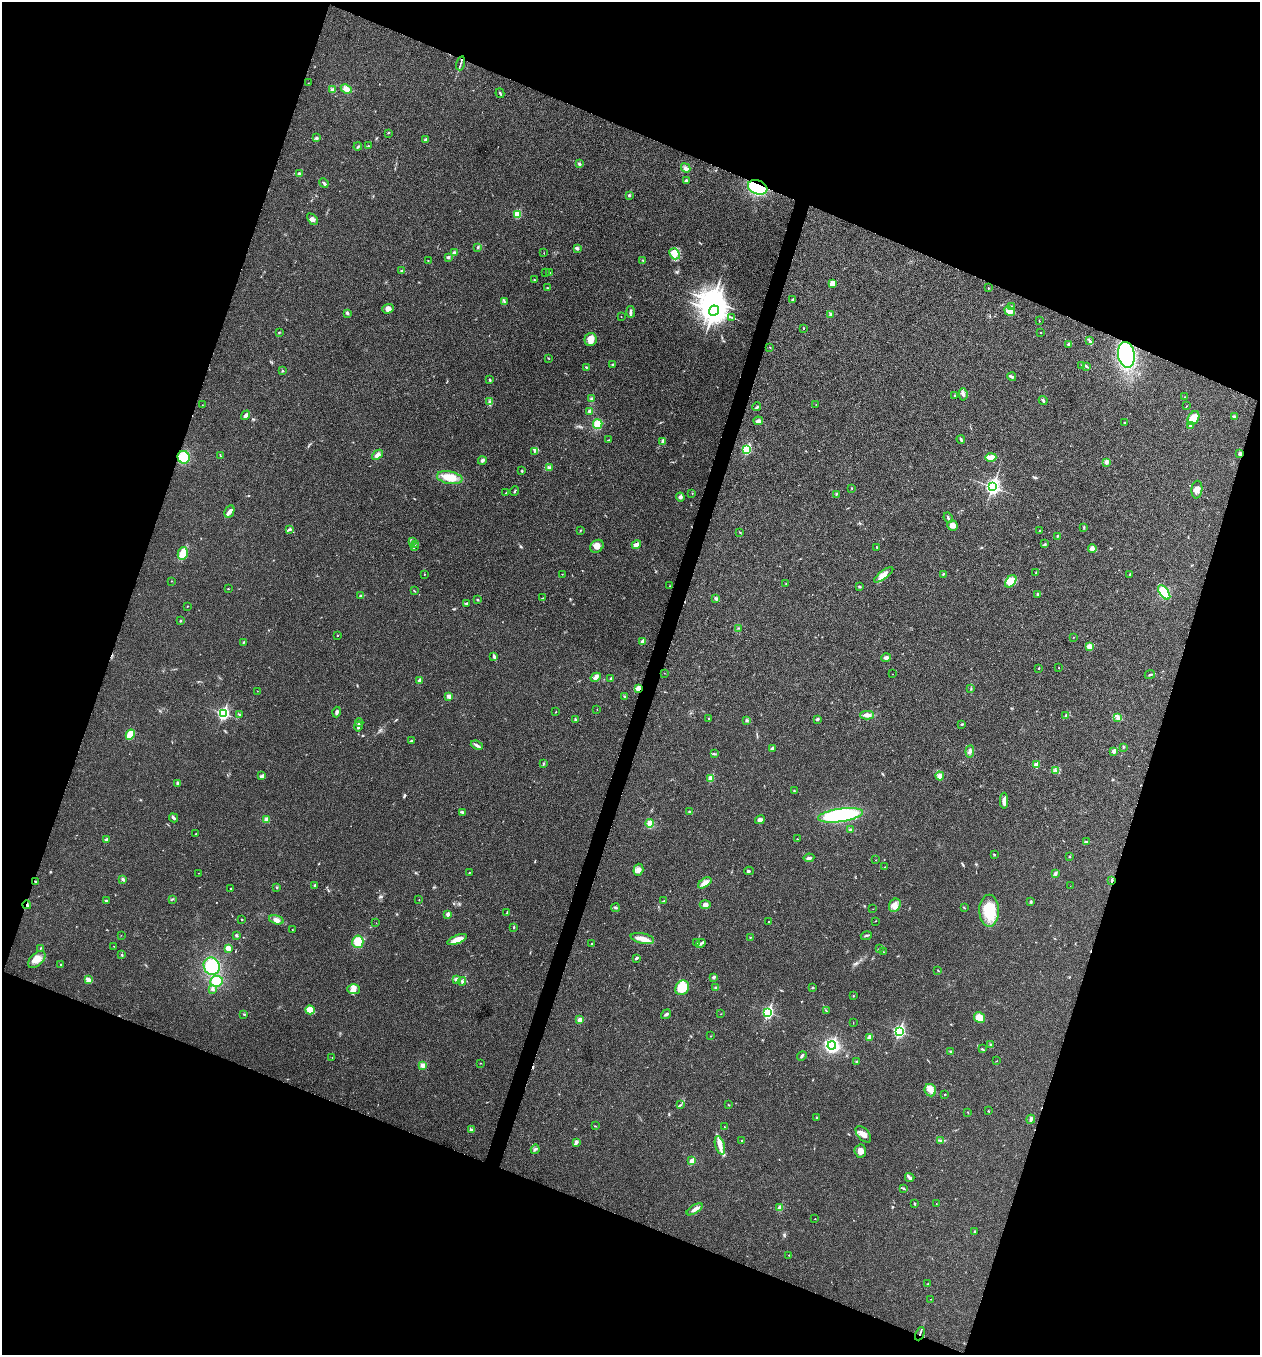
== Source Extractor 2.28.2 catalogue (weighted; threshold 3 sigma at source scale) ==
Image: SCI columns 136-5164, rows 6-5414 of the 5430 x 5416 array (HDU 1 of 3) = the unmasked area's bounding box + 8 px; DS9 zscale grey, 4 x 4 block average (1 PNG px = mean of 4 x 4 image px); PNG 1262 x 1357 px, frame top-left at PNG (2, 2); each listed source drawn as its Kron ellipse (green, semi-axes under 4 px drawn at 4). Shown black and unused: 40% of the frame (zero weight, under 3 of 4 exposures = <1% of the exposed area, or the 3 px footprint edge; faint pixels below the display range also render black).
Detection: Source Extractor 2.28.2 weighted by HDU 2 'WHT'. Background 0.0236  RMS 0.0054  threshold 0.0242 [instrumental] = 3 sigma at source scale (4.5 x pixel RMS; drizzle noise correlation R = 1.50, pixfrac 1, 0.05/0.05 arcsec/px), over >= 5 px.
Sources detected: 352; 2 too faint to see at this stretch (4 x 4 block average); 2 inside a brighter object's white glare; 3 cosmic-ray / hot-pixel residue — neither listed nor drawn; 2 coinciding with a brighter row at this scale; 11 inside a brighter listed object's ellipse — not listed separately; the other 332 listed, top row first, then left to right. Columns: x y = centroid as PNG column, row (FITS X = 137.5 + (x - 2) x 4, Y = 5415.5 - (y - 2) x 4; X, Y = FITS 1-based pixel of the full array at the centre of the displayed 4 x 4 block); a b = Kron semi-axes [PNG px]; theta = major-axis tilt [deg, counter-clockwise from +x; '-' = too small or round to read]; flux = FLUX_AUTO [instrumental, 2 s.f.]
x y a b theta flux
460 63 7 2 73 5.6
308 83 2 2 - 0.61
346 89 6 4 -24 19
332 90 3 3 - 8.1
500 93 5 2 - 3.6
388 133 2 2 - 1.6
316 138 3 2 - 3.5
426 140 4 3 - 6.6
368 146 2 2 - 1.1
358 147 4 2 - 3.8
579 164 3 2 - 3.9
686 168 5 2 - 6.9
299 174 4 2 - 5.5
686 180 2 2 - 4.7
324 183 5 2 - 5.4
758 187 10 7 -20 310
630 196 2 2 - 1.9
517 214 2 2 - 120
312 219 6 4 -46 11
478 247 3 2 - 3.8
577 249 3 2 - 6.2
454 253 4 3 - 7.7
544 253 2 2 - 0.98
674 254 6 5 - 18
448 257 3 2 - 4.5
643 260 3 2 - 2.3
428 261 2 2 - 0.72
402 270 4 2 - 2.7
545 273 2 2 - 0.75
550 273 2 2 - 1.7
534 280 2 2 - 1.6
833 283 4 3 - 33
548 288 3 2 - 1.9
988 288 2 2 - 1.7
793 299 3 3 - 3.5
504 301 4 2 - 2.7
1012 306 2 2 - 2.6
388 309 6 4 20 13
714 311 5 4 - 2900
1010 311 5 3 - 9.1
631 312 6 3 -85 7.3
347 313 4 3 - 5.2
831 314 4 2 - 4.7
621 317 2 2 - 0.75
731 317 2 2 - 1.4
1039 321 2 2 - 1.9
803 328 2 2 - 2
279 333 2 2 - 1.5
1040 333 2 2 - 1
591 339 6 6 - 25
1090 341 4 2 - 3.8
1069 344 4 2 - 4.8
770 347 2 2 - 1.6
1126 355 13 8 -80 350
548 358 3 2 - 1.4
613 364 3 2 - 3.9
1082 365 3 2 - 3.3
1087 366 4 2 - 3.1
586 367 3 2 - 2.6
283 371 2 2 - 2.2
1012 377 4 2 - 6.2
490 380 3 2 - 3.1
963 394 6 3 -84 8.1
954 396 3 2 - 3.5
1185 397 2 2 - 1.4
591 399 3 2 - 4.1
1043 400 4 2 - 4
490 402 4 3 - 6.3
816 404 2 2 - 0.94
202 405 2 2 - 0.78
1186 406 2 2 - 1.1
757 407 4 2 - 3.9
590 411 3 2 - 12
246 415 5 3 - 9.7
1234 417 2 2 - 5.3
1193 418 7 5 61 48
758 421 5 3 - 9
1125 423 2 2 - 3.5
598 424 5 4 - 34
1190 426 4 4 - 7.7
608 440 2 2 - 1.6
961 440 4 2 - 3.9
663 441 4 3 - 11
747 449 2 2 - 220
534 451 3 2 - 3
1240 454 3 2 - 9.3
377 455 6 3 42 12
220 456 4 2 - 2.3
184 457 6 6 - 68
991 457 6 3 1 29
482 461 4 3 - 6.9
1106 462 2 2 - 38
549 467 3 2 - 2.8
522 471 3 2 - 2.2
450 478 13 6 -10 52
992 487 3 3 - 1000
852 489 2 2 - 1.4
1197 490 9 5 83 16
515 491 5 2 - 3.5
506 493 2 2 - 1.1
692 494 2 2 - 1.2
836 494 2 2 - 2.2
680 497 4 3 - 9.6
229 512 6 4 63 11
948 518 5 2 - 4.5
952 525 5 5 - 19
1084 528 2 2 - 1.9
289 529 2 2 - 2
580 531 2 2 - 1.1
1039 531 3 2 - 1.9
740 532 2 2 - 1.2
1057 536 2 2 - 2.5
412 541 3 2 - 2.6
1045 544 3 2 - 3.2
415 545 3 2 - 2
636 545 5 3 - 15
414 546 2 2 - 3
597 546 7 6 - 17
877 547 2 2 - 2
1092 549 4 2 - 6.3
183 553 6 5 - 37
1036 573 3 2 - 1.2
424 574 2 2 - 0.93
562 574 2 2 - 0.88
943 574 2 2 - 2.2
1130 574 2 2 - 3.9
884 575 11 3 37 21
171 581 2 2 - 0.92
1011 581 7 4 51 44
786 584 2 2 - 1.4
670 586 2 2 - 0.87
860 587 3 2 - 2.6
228 589 2 2 - 1.4
414 591 2 2 - 1.4
1164 592 8 4 -54 95
1038 594 3 2 - 3.3
361 595 2 2 - 1.3
543 598 3 2 - 1.8
716 599 4 3 - 5.5
477 600 3 2 - 2.4
467 603 3 2 - 3.1
187 606 2 2 - 1.3
180 621 2 2 - 3.3
738 628 2 2 - 1
338 636 2 2 - 1.7
1073 637 2 2 - 1.2
642 641 4 2 - 5.1
243 642 3 2 - 3.2
1090 647 4 4 - 11
494 657 4 2 - 4.9
886 658 5 4 - 7.9
1039 668 2 2 - 1.8
1059 668 2 2 - 0.83
664 673 2 2 - 0.63
893 674 2 2 - 0.63
1150 675 5 2 - 3.9
596 677 5 4 - 13
611 679 2 2 - 6
419 680 2 2 - 17
971 688 2 2 - 2
639 689 3 2 - 6.5
257 691 2 2 - 0.92
449 696 3 2 - 16
624 696 2 2 - 2.9
597 709 2 2 - 0.95
336 712 5 3 - 6
556 712 2 2 - 1.3
223 713 3 2 - 530
240 714 4 2 - 2.5
867 715 7 3 -1 15
1066 715 3 2 - 2.6
1118 717 4 2 - 4.2
709 719 2 2 - 1.6
817 719 4 2 - 4.5
576 720 2 2 - 2.4
747 720 3 2 - 3.1
359 723 4 3 - 6.9
962 724 3 2 - 3.3
358 726 5 2 - 6.7
130 735 5 4 - 36
411 741 3 2 - 2.6
477 745 6 2 -23 6.3
1123 747 3 2 - 2.5
772 748 3 2 - 5.2
970 751 6 3 84 8.8
1114 751 2 2 - 28
714 754 2 2 - 1.7
543 763 2 2 - 1.9
1036 765 2 2 - 70
1056 770 2 2 - 2.7
262 776 3 2 - 5
940 776 4 3 - 8.4
711 778 2 2 - 74
178 783 4 2 - 6.3
794 791 3 2 - 2.5
1004 801 8 3 89 18
690 811 2 2 - 2
462 812 4 2 - 4.2
840 815 23 6 8 310
173 818 5 3 - 5.9
266 820 3 3 - 11
760 820 5 4 - 8.7
650 823 4 4 - 21
851 830 3 2 - 5.8
196 834 2 2 - 1.9
106 839 3 2 - 2.8
797 839 2 2 - 2.9
1086 842 2 2 - 1.8
994 854 2 2 - 2.7
1069 856 3 2 - 2.5
809 858 5 3 - 7.2
876 860 2 2 - 0.81
885 867 2 2 - 0.92
638 870 6 5 - 15
749 871 5 2 - 4
199 873 2 2 - 0.73
469 873 2 2 - 1.5
1055 873 3 3 - 5.5
123 879 4 2 - 4.6
1112 881 3 2 - 2.6
35 882 3 2 - 2.7
705 883 8 4 34 20
315 885 3 2 - 4.7
1070 886 2 2 - 0.45
277 887 2 2 - 3.2
231 889 3 2 - 2.9
172 899 2 2 - 2.3
419 900 2 2 - 1.1
664 900 2 2 - 0.97
106 901 3 2 - 3.1
1031 902 4 2 - 3.4
27 905 4 2 - 4.5
705 905 5 4 - 11
895 905 7 5 60 18
615 908 4 2 - 4.2
964 908 2 2 - 1.6
873 909 2 2 - 0.51
989 911 16 10 -90 96
507 912 2 2 - 1.3
448 914 2 2 - 25
242 920 2 2 - 2.1
276 920 7 4 -15 13
769 921 2 2 - 1.7
875 921 3 2 - 1.2
376 923 2 2 - 0.54
513 927 3 2 - 2.3
292 930 2 2 - 0.97
121 935 2 2 - 0.65
236 935 4 2 - 4.2
866 936 6 2 17 4.5
750 937 2 2 - 1.7
642 938 12 5 -12 26
457 939 10 4 22 27
358 942 6 5 - 49
697 942 3 2 - 3.3
592 943 2 2 - 2.5
701 943 5 2 - 4.7
114 946 2 2 - 0.87
40 948 4 2 - 2.3
228 948 4 3 - 16
879 948 2 2 - 0.97
883 952 2 2 - 0.84
122 955 2 2 - 2.7
636 958 4 2 - 5.1
37 959 10 6 43 28
61 965 2 2 - 1.9
212 966 9 7 -61 120
937 970 3 2 - 1.9
713 977 2 2 - 2.4
88 980 4 2 - 20
456 980 3 3 - 7.6
216 981 6 5 - 51
462 981 4 2 - 5.3
716 987 4 3 - 4.3
682 988 8 6 53 88
813 988 2 2 - 2.1
213 989 3 2 - 6.8
354 989 6 5 - 15
853 996 2 2 - 1.6
310 1010 5 4 - 26
826 1010 2 2 - 1.4
768 1012 3 2 - 430
244 1014 2 2 - 2.4
666 1014 5 3 - 6.6
721 1014 2 2 - 0.83
979 1018 6 5 - 32
580 1020 3 3 - 12
853 1023 2 2 - 0.82
899 1031 3 2 - 510
711 1036 2 2 - 1.4
869 1037 4 3 - 9.2
991 1044 3 2 - 3.3
832 1046 4 4 - 310
982 1049 3 2 - 2.4
950 1052 2 2 - 2.7
802 1056 5 2 - 5.1
332 1057 2 2 - 1.1
856 1061 2 2 - 2.2
997 1061 2 2 - 0.88
480 1063 2 2 - 1.5
422 1065 4 3 - 13
930 1090 6 5 - 17
945 1094 2 2 - 2.1
680 1105 2 2 - 2.5
728 1105 2 2 - 1.6
988 1111 3 2 - 2.1
968 1112 2 2 - 1.4
817 1117 2 2 - 1.7
1031 1119 4 3 - 6.2
595 1126 3 2 - 1.5
724 1127 2 2 - 0.84
471 1130 3 2 - 2.2
863 1134 10 5 -48 21
742 1140 2 2 - 1.2
941 1140 3 2 - 4.4
576 1142 4 2 - 10
720 1145 9 4 -73 20
535 1149 5 3 - 5.6
860 1151 6 6 - 16
692 1161 2 2 - 72
910 1177 5 3 - 6.3
904 1189 2 2 - 1.4
914 1204 3 2 - 1.9
936 1204 2 2 - 0.78
780 1208 2 2 - 54
695 1209 9 3 32 11
815 1219 2 2 - 0.88
974 1231 3 2 - 1.9
789 1255 2 2 - 1.1
928 1284 4 2 - 3.6
931 1299 2 2 - 0.9
920 1334 7 2 66 5.1
Overlapping masked pixels (flux is a lower limit): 7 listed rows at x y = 758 187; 1126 355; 1240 454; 639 689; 1112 881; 27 905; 920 1334
Diffuse or blended objects may show on this block-average render without a row.